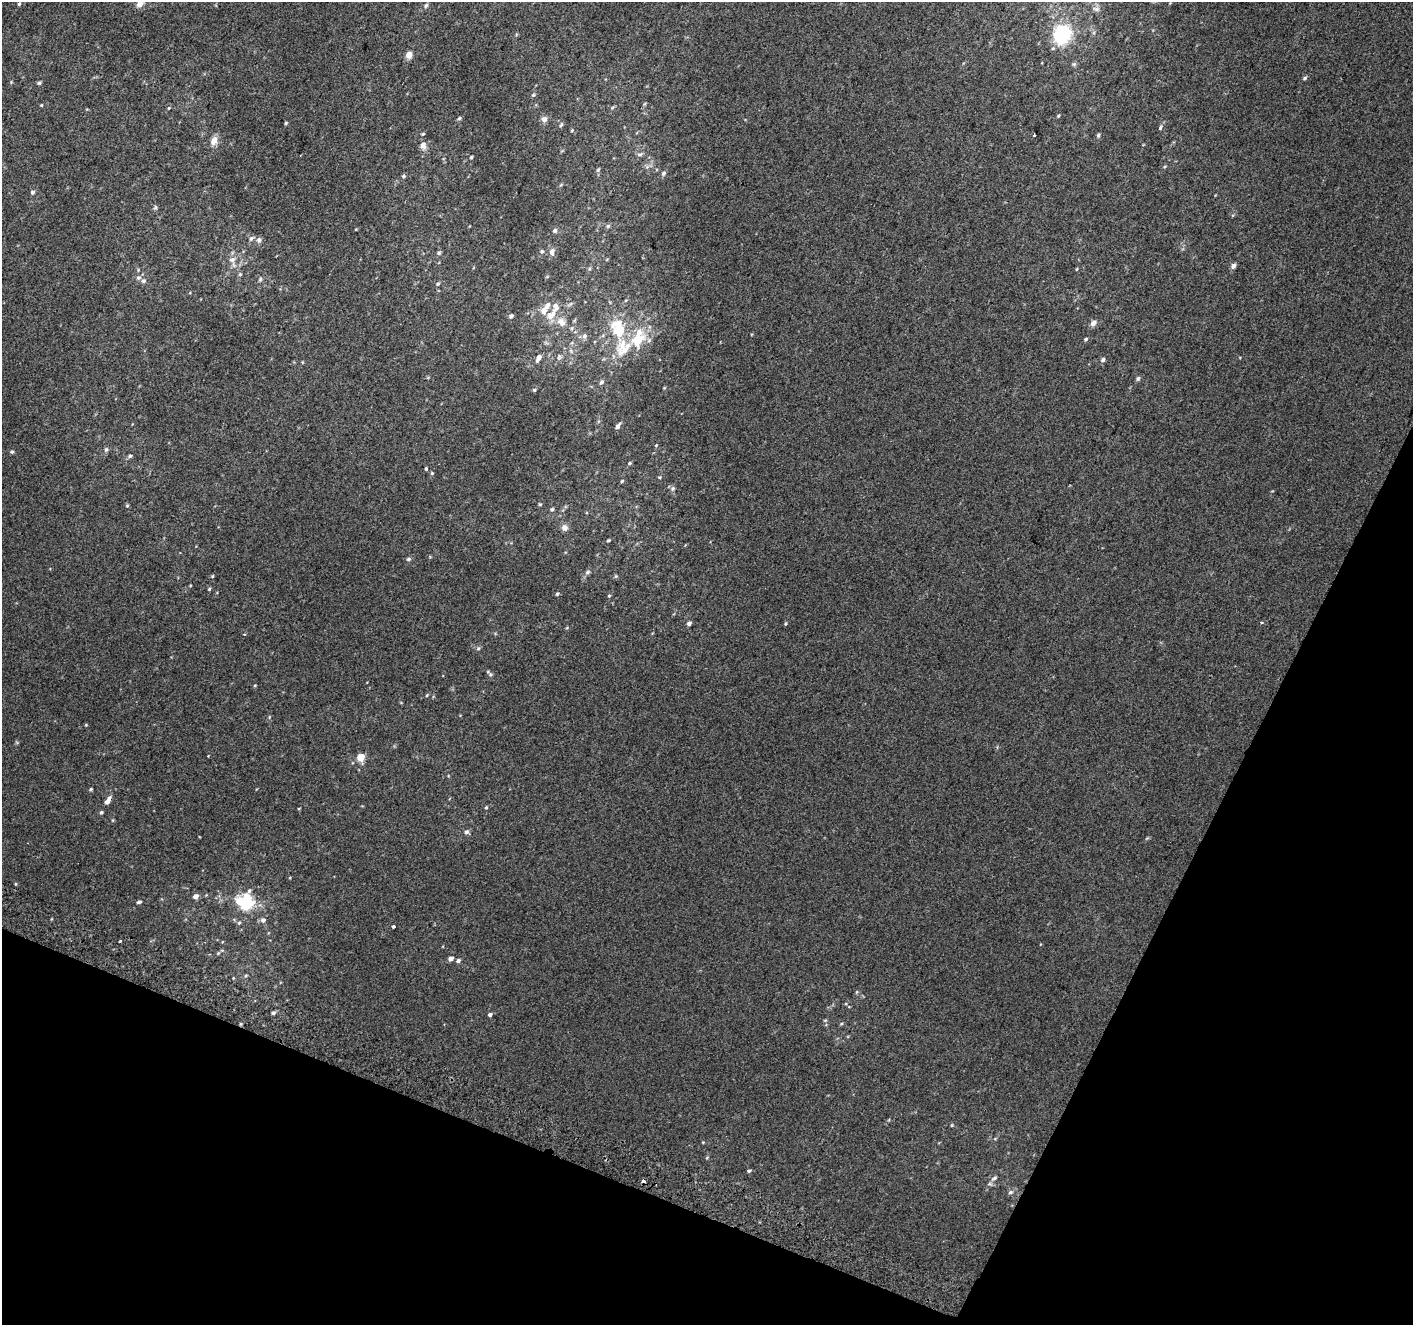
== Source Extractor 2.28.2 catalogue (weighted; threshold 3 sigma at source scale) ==
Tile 15 of 4 x 4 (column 3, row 4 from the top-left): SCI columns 2853-4263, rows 312-1634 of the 5694 x 5850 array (HDU 1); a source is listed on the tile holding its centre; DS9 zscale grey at full resolution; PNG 1415 x 1327 px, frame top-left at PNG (2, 2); no overlay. Shown black and unused: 21% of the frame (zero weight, under 2 of 3 exposures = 2% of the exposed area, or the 3 px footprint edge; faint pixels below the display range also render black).
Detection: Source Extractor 2.28.2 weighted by HDU 2 'WHT'; one run over the whole footprint, this tile lists its part. Background 0.012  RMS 0.0071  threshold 0.0317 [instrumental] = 3 sigma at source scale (4.5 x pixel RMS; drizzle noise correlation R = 1.50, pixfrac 1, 0.0396/0.0396 arcsec/px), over >= 5 px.
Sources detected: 130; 2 inside a brighter object's white glare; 1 cosmic-ray / hot-pixel residue — not listed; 8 inside a brighter listed object's ellipse — not listed separately; the other 119 listed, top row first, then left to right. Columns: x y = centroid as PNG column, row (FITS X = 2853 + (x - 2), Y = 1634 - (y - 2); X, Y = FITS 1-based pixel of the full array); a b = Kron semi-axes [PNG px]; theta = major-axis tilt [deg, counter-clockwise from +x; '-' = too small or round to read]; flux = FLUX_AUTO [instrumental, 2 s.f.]
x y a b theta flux
140 3 13 9 -84 4.4
19 4 4 4 - 1
426 5 6 5 - 1.2
1096 9 11 6 -7 2.4
1062 35 12 10 71 70
409 55 8 7 - 4
1305 78 6 4 29 1.1
39 83 5 4 - 1.3
533 95 6 4 43 0.97
41 105 4 4 - 0.56
169 108 5 3 - 0.51
612 108 6 4 52 0.92
1058 116 4 3 - 0.67
459 118 5 4 - 0.98
544 119 8 8 - 2.8
286 123 4 4 - 0.78
561 125 6 4 65 1.1
1160 128 6 4 74 1.1
572 130 4 3 - 0.65
423 134 5 3 - 0.79
1034 135 3 2 - 0.77
1098 135 6 4 69 0.97
214 140 11 7 73 4.9
423 146 10 8 -86 3.6
640 154 8 5 16 1.5
471 157 4 3 - 0.76
1165 166 5 3 - 0.64
598 170 6 5 - 1.1
663 173 6 5 - 1.5
403 176 6 4 23 1.1
33 192 5 4 - 1.7
155 207 6 5 - 1.1
608 226 6 5 - 1.2
555 231 6 5 - 1.7
251 238 8 6 46 1.8
259 240 8 6 79 1.9
542 251 6 5 - 1.3
552 252 10 7 83 3.2
439 253 6 5 - 1
232 260 10 8 -58 4.1
1233 266 6 6 - 2.1
589 269 6 4 71 0.9
240 274 5 4 - 0.95
138 278 7 6 - 1.8
260 279 6 5 - 1.1
143 281 6 5 - 1.8
438 284 5 5 - 1.1
551 315 19 10 42 8.6
511 316 5 5 - 1.6
561 322 14 11 -45 7.2
1093 323 8 6 39 3
619 331 22 18 -11 22
584 336 7 6 - 2.3
1086 339 5 4 - 1.1
625 350 28 11 41 15
559 357 9 5 82 1.7
539 358 9 5 62 4.2
1103 360 6 5 - 1.7
1138 378 6 5 - 1.3
601 382 7 5 52 1.6
664 388 4 3 - 0.57
534 390 4 4 - 0.91
618 426 8 4 56 2.6
656 445 4 3 - 0.56
106 449 7 5 62 1.4
12 452 5 5 - 1.1
130 456 6 4 24 1.2
629 463 5 4 - 0.85
426 468 4 3 - 0.99
432 473 5 4 - 0.78
659 477 4 4 - 0.65
622 481 4 4 - 0.81
673 488 7 6 - 1.5
540 504 5 4 - 0.73
127 506 5 4 - 0.85
552 509 5 5 - 0.96
564 528 8 7 - 3.4
608 540 5 3 - 0.88
408 559 7 5 27 1.2
587 572 7 5 28 1.6
212 576 4 4 - 0.64
616 576 5 4 - 0.82
209 589 5 4 - 0.77
557 594 5 4 - 0.99
609 596 4 4 - 0.7
1262 622 3 3 - 1.8
689 623 6 5 - 1.8
786 623 5 3 - 0.76
478 648 6 5 - 1.1
490 674 5 5 - 1.1
427 695 5 3 - 0.56
86 725 4 4 - 0.54
361 757 7 6 - 8.4
91 789 4 3 - 0.89
108 800 11 5 59 4.6
486 807 5 4 - 0.82
299 808 4 3 - 0.53
101 812 5 4 - 1.1
466 832 6 5 - 1.8
15 884 5 3 - 0.6
195 896 5 5 - 3.6
139 902 6 3 15 1.1
246 905 17 11 18 19
263 920 7 6 - 2.5
239 923 5 5 - 0.93
393 927 3 3 - 3.4
218 953 5 5 - 0.72
451 958 5 5 - 2.8
458 961 5 5 - 1.7
246 975 5 3 - 0.75
273 1013 5 4 - 1.5
490 1014 5 4 - 1.7
825 1020 6 4 1 0.75
241 1024 4 3 - 0.73
952 1125 4 4 - 0.66
749 1171 5 4 - 0.96
994 1178 9 5 24 1.8
643 1181 4 3 - 4.4
1010 1192 7 5 3 1.5
Overlapping masked pixels (flux is a lower limit): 2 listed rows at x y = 241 1024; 643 1181
Isophote crosses this tile's border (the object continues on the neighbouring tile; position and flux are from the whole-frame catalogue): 1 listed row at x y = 140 3